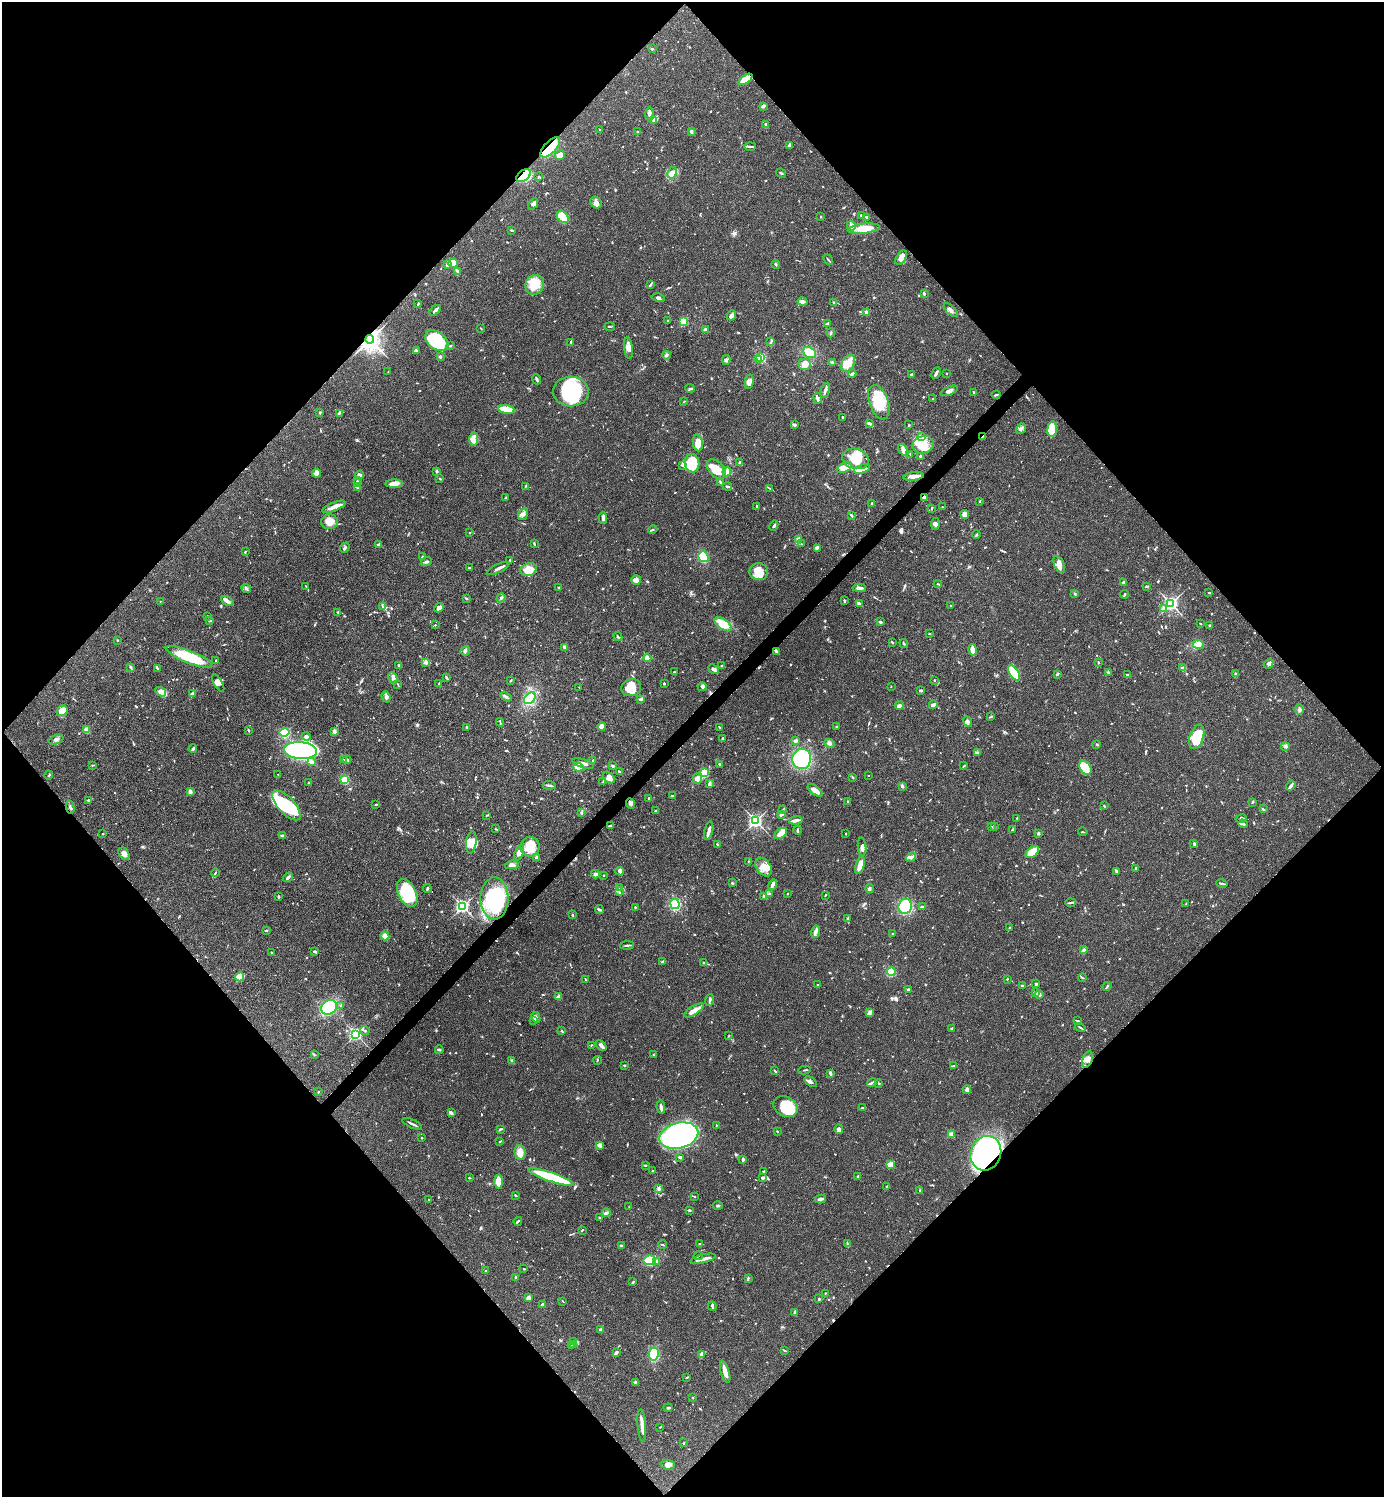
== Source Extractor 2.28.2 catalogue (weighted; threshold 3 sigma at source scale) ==
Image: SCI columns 300-5824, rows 1-5979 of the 5981 x 5982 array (HDU 1 of 3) = the unmasked area's bounding box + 8 px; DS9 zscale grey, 4 x 4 block average (1 PNG px = mean of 4 x 4 image px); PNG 1386 x 1499 px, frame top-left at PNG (2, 2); each listed source drawn as its Kron ellipse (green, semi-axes under 4 px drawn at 4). Shown black and unused: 51% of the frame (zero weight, under 3 of 4 exposures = <1% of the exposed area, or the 3 px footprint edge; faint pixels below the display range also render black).
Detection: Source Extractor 2.28.2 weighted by HDU 2 'WHT'. Background 0.0388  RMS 0.0027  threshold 0.012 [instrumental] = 3 sigma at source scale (4.5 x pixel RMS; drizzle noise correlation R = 1.50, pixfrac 1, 0.05/0.05 arcsec/px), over >= 5 px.
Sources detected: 1085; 2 too faint to see at this stretch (4 x 4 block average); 12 inside a brighter object's white glare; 9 cosmic-ray / hot-pixel residue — neither listed nor drawn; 30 coinciding with a brighter row at this scale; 77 inside a brighter listed object's ellipse — not listed separately; of the other 955, all 500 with FLUX_AUTO >= 1.03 (the completeness limit of this list) listed and drawn (455 fainter detections not listed), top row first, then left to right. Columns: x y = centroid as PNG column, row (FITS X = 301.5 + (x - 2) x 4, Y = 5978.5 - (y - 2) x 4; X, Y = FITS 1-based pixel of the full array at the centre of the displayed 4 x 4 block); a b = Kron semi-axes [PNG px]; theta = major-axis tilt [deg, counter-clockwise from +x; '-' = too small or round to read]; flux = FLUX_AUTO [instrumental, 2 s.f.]
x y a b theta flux
652 49 2 2 - 5.8
745 79 8 3 35 23
763 106 3 2 - 5.5
649 114 7 3 90 4.8
654 120 4 2 - 2.6
766 124 2 2 - 1.2
599 129 2 2 - 1.1
691 131 4 2 - 2.8
638 132 2 2 - 2
789 145 3 2 - 3.8
750 146 6 2 1 2.6
550 147 13 6 46 55
560 155 5 4 - 9.5
672 173 6 4 61 8.6
781 173 5 2 - 2.1
524 175 8 5 35 95
538 177 2 2 - 1.9
596 202 6 5 - 7.5
533 204 6 2 55 4.5
862 215 2 2 - 5.5
821 216 2 2 - 1.1
563 217 7 5 -49 43
867 217 3 2 - 1.7
851 226 5 3 - 7.4
864 229 16 5 6 29
512 230 3 2 - 2.1
901 258 8 4 56 11
828 260 5 2 - 1.7
453 263 5 4 - 20
448 264 2 2 - 27
776 264 4 2 - 1.6
458 271 3 2 - 2.6
535 285 10 9 - 27
650 285 4 2 - 2.7
924 293 3 2 - 2.6
658 298 6 3 -14 3.1
802 302 5 4 - 4.6
834 302 2 2 - 2.1
418 304 3 2 - 1.6
435 310 6 2 44 4.2
951 310 9 3 -44 5.4
867 313 4 3 - 6.3
732 315 5 4 - 4.3
668 321 2 2 - 4.7
684 321 2 2 - 63
828 324 4 2 - 4.3
610 327 5 2 - 1.1
481 328 2 2 - 1.1
705 330 3 2 - 4.8
831 333 4 2 - 2.1
370 339 4 4 - 940
436 341 13 8 -36 95
771 341 2 2 - 1.1
571 343 4 2 - 1.8
450 346 3 2 - 1.6
628 348 11 4 -83 8.7
416 350 3 2 - 2
809 353 7 5 -26 24
666 355 4 3 - 3.1
440 357 2 2 - 12
761 358 2 2 - 150
759 359 2 2 - 14
726 360 5 3 - 2.8
832 362 4 3 - 2.2
848 363 9 6 61 15
805 364 6 5 - 18
388 372 2 2 - 1.2
936 373 6 2 62 5.2
852 374 4 2 - 3.5
946 374 2 2 - 1.3
912 375 2 2 - 14
537 379 5 2 - 3.9
749 382 7 3 80 12
690 388 5 2 - 2.4
825 390 7 2 76 4.5
571 391 18 15 -2 120
949 391 9 3 23 5.5
974 392 2 2 - 1.9
996 395 4 2 - 2.3
818 398 5 2 - 5.1
933 399 2 2 - 2.2
684 402 3 2 - 1.2
879 402 18 9 -71 53
506 409 8 2 -10 55
320 412 2 2 - 8.7
339 413 3 2 - 1.8
843 417 2 2 - 2.1
869 423 4 2 - 4.5
794 425 4 2 - 2.2
909 425 3 2 - 1.3
1021 429 6 3 51 4.1
1052 429 7 5 83 55
921 436 3 2 - 1.5
983 436 3 2 - 1.4
474 439 7 3 -89 6.4
698 443 8 5 -82 14
923 445 11 8 13 23
903 450 6 4 -56 6.3
910 454 4 2 - 1.1
920 457 3 2 - 2
855 459 13 10 -18 45
692 463 9 7 -82 68
739 463 3 2 - 2.3
683 466 3 2 - 1.7
844 468 8 4 28 12
716 469 11 7 -47 35
862 469 8 4 17 11
437 471 3 2 - 1.3
727 472 4 4 - 22
317 473 4 4 - 5.2
359 475 4 3 - 3.7
914 476 10 2 6 15
440 479 3 2 - 1.4
357 481 2 2 - 1.1
720 482 3 2 - 2.2
357 483 3 2 - 1.2
394 484 8 3 0 14
727 486 4 2 - 4.3
357 487 2 2 - 2.4
525 487 3 2 - 1.1
769 488 4 2 - 1.3
924 497 2 2 - 4
505 498 4 2 - 1.4
980 501 3 2 - 1.1
872 504 3 2 - 3
756 506 4 2 - 2.1
334 507 13 3 22 10
942 507 2 2 - 1
932 509 3 2 - 1.3
523 514 6 4 57 6.6
965 514 4 4 - 8
851 515 4 2 - 1.9
603 518 6 3 -86 5.4
329 522 8 7 - 15
935 524 6 4 83 4.8
774 526 5 2 - 3
652 530 5 2 - 1.3
470 533 2 2 - 1.3
976 535 4 2 - 1.6
799 539 4 3 - 3.8
379 544 3 2 - 2.6
534 544 4 2 - 1.4
801 544 3 2 - 1.1
345 548 5 2 - 3
817 548 4 2 - 2.4
245 552 3 2 - 1.1
422 557 3 2 - 2
703 557 5 5 - 31
510 560 2 2 - 1.1
426 562 5 3 - 3.1
1059 564 9 5 -65 11
469 568 2 2 - 1.9
498 568 12 2 26 6.4
529 570 8 6 23 25
759 572 9 8 - 23
636 580 5 4 - 7.5
1123 582 2 2 - 3.2
938 584 4 2 - 1.6
1146 586 3 2 - 1.8
306 587 4 2 - 1.5
246 588 5 2 - 3.4
559 588 3 2 - 3.8
859 588 6 3 -3 5.7
1209 593 2 2 - 1.6
1074 594 2 2 - 1
1124 594 4 2 - 1.6
466 598 3 2 - 1.5
501 598 5 3 - 3.3
160 601 2 2 - 1.3
227 601 7 3 -28 5.5
844 601 3 2 - 2.1
859 604 4 2 - 7.3
1171 604 2 2 - 440
951 606 3 2 - 1.1
383 607 3 3 - 2.3
439 608 5 3 - 7.4
1163 609 4 2 - 3.9
338 612 2 2 - 1.4
208 616 2 2 - 1.3
209 621 3 2 - 1.2
880 622 3 2 - 2.8
723 624 10 5 -34 26
1201 624 3 2 - 1.3
435 625 2 2 - 2.3
1210 626 3 3 - 1.8
929 634 2 2 - 1.3
618 636 5 2 - 1.9
117 640 2 2 - 4.1
892 642 3 2 - 1.5
904 643 4 2 - 1.6
1198 644 5 4 - 6.4
565 647 4 3 - 4.9
973 650 6 3 -77 18
465 651 5 3 - 2.6
776 651 4 2 - 1.9
189 657 25 6 -21 80
647 658 4 3 - 4.9
216 661 3 2 - 2.3
1098 662 3 2 - 1.1
426 663 3 3 - 3.3
1268 664 5 3 - 4.4
398 665 2 2 - 2.7
722 666 2 2 - 2.1
131 667 4 2 - 2
157 668 4 2 - 2.1
1183 668 3 2 - 1.3
714 669 6 3 -39 4.7
674 672 2 2 - 1.3
1108 672 3 2 - 1.8
1014 673 9 4 -57 92
1057 674 3 2 - 2.2
1235 674 4 2 - 1.6
1127 675 3 2 - 1.6
393 678 6 3 -64 3.5
447 678 4 2 - 2.7
511 680 3 2 - 1.2
934 680 2 2 - 1.3
218 683 10 4 -60 7.4
398 684 4 2 - 1.1
439 684 3 2 - 1.3
664 684 2 2 - 3.1
891 686 2 2 - 1.5
579 687 2 2 - 1.8
702 687 4 3 - 2.9
631 688 10 8 15 27
920 691 3 3 - 2
161 692 6 3 -32 16
192 694 4 3 - 2.7
386 697 6 3 -72 5.7
506 697 6 2 -32 3.4
530 698 7 4 46 54
641 699 3 3 - 2.3
900 705 4 3 - 5.7
933 705 4 3 - 7.9
1299 710 5 3 - 4
62 711 6 5 - 18
991 716 3 2 - 1.9
500 722 4 2 - 1.4
968 722 5 3 - 4.2
602 726 4 4 - 11
836 726 3 2 - 1.2
467 727 2 2 - 1.8
720 727 3 2 - 1.4
87 730 2 2 - 54
248 730 3 2 - 1.3
334 731 3 2 - 5.7
284 732 5 4 - 80
306 736 4 3 - 5.4
1197 737 13 7 72 58
723 739 3 2 - 4.4
56 740 7 3 21 3.7
796 741 3 2 - 4.4
829 743 5 3 - 3.7
1097 744 2 2 - 1.2
1285 746 4 3 - 4.2
193 749 4 2 - 3.5
300 750 16 8 -4 600
977 752 3 2 - 2.5
802 759 10 9 - 110
344 760 2 2 - 1.1
347 760 4 2 - 2.7
593 760 2 2 - 1.5
312 762 4 3 - 5.7
583 763 11 3 -18 7.2
719 764 2 2 - 1.9
92 765 3 2 - 1.3
613 766 2 2 - 4.5
964 766 3 2 - 1.3
578 767 5 3 - 36
1085 768 7 5 -54 13
619 772 3 2 - 2.1
704 773 4 3 - 60
278 774 2 2 - 1
49 775 4 2 - 1.7
868 775 2 2 - 1.5
853 777 2 2 - 1.1
609 778 6 4 -44 8.9
697 778 5 4 - 9
345 780 4 3 - 35
603 782 3 2 - 1.4
308 783 2 2 - 1
709 784 4 3 - 3.9
549 785 6 2 -5 4
1291 785 5 2 - 4.9
902 786 3 2 - 2.5
815 791 9 3 -37 15
190 792 4 2 - 9
672 796 3 2 - 1.8
648 798 3 2 - 1.6
89 800 3 2 - 3.4
848 802 2 2 - 1.8
1252 802 4 2 - 1.3
630 803 5 4 - 4
376 804 3 2 - 1.7
286 805 19 8 -48 87
1104 806 2 2 - 1.6
70 807 7 2 -78 2.9
1263 809 3 2 - 1.8
783 810 3 2 - 1.6
655 811 4 2 - 1.4
581 812 3 3 - 2
487 815 3 2 - 1.2
781 815 4 2 - 1.8
1017 818 2 2 - 1.5
1241 819 5 3 - 3.4
796 820 7 3 7 6.1
756 821 3 2 - 360
1243 824 5 2 - 2.7
610 826 4 2 - 2.3
992 826 2 2 - 1.2
995 827 3 2 - 1.3
495 829 4 2 - 1.1
798 830 4 2 - 1.9
1012 830 4 2 - 1.9
709 831 9 2 76 7.7
1083 832 5 2 - 1
781 833 7 4 38 15
1038 833 3 2 - 3
103 834 2 2 - 1.2
846 834 2 2 - 1.3
282 836 3 2 - 3.3
471 842 11 5 83 19
1194 844 4 2 - 2.2
717 845 3 2 - 1.2
530 847 9 9 - 34
862 847 9 3 -85 6.9
1032 852 8 4 39 30
519 853 8 4 67 9.7
124 854 7 4 -51 10
911 857 5 3 - 5.1
537 858 3 2 - 6
748 861 2 2 - 1
512 865 7 4 9 6.7
860 865 9 3 73 18
763 867 10 7 -55 16
1136 868 2 2 - 2.2
620 871 4 4 - 4.1
1116 871 4 2 - 1.9
215 873 4 2 - 1.4
595 874 4 3 - 4.2
604 876 2 2 - 1.8
288 877 5 2 - 4.4
732 883 3 2 - 1.1
1222 883 6 2 -13 2.7
773 884 5 2 - 5.8
427 888 4 2 - 2.5
620 888 3 3 - 3.1
870 888 4 2 - 4.7
619 892 2 2 - 1.2
407 893 15 9 -64 70
769 893 2 2 - 1.4
788 894 2 2 - 1.2
825 895 3 2 - 1.1
764 896 3 2 - 2.1
278 897 3 2 - 1.5
494 898 21 14 89 120
1070 902 5 2 - 1.9
675 904 5 4 - 59
1185 904 2 2 - 1.3
463 906 3 2 - 320
905 906 7 6 - 77
635 907 2 2 - 1.1
922 907 3 2 - 3.9
599 909 4 2 - 3.1
572 915 2 2 - 1.7
848 918 3 2 - 1.7
1009 928 3 2 - 1.3
266 930 3 2 - 1.5
815 932 6 3 70 5.1
893 934 3 2 - 1.1
385 936 4 4 - 13
627 945 7 2 4 3
1083 950 3 3 - 3
314 951 3 2 - 2.4
271 952 2 2 - 1
663 961 4 3 - 2.3
704 962 2 2 - 3.8
891 972 4 4 - 38
240 977 4 3 - 35
1082 978 4 2 - 1.9
585 979 2 2 - 1.1
1007 979 2 2 - 1.3
1036 984 2 2 - 2.8
818 985 2 2 - 1.1
1022 986 2 2 - 2.9
1107 986 5 2 - 1.8
908 990 2 2 - 4.4
1036 993 3 3 - 5
1039 994 4 3 - 4.4
558 996 4 3 - 3.3
710 1000 6 2 85 2.5
341 1005 2 2 - 1.5
329 1007 8 6 32 110
694 1010 11 3 32 12
870 1013 4 4 - 3.8
536 1017 6 3 -61 4
534 1020 2 2 - 1.3
1077 1020 4 2 - 1.8
1080 1027 5 2 - 1.9
952 1028 3 2 - 1.4
365 1031 5 2 - 1.5
562 1031 3 2 - 1.7
356 1034 2 2 - 310
729 1036 2 2 - 1.3
591 1045 2 2 - 1.2
601 1046 6 3 -44 5.3
439 1050 4 2 - 1.8
314 1055 3 2 - 1.3
654 1055 2 2 - 2.4
597 1060 4 2 - 1.3
1087 1060 8 5 68 10
512 1061 3 2 - 3
624 1065 3 2 - 1.4
954 1066 3 2 - 1.6
805 1070 6 2 11 1.9
775 1071 3 2 - 2.3
830 1073 3 2 - 5.1
811 1082 7 3 -37 4.8
872 1083 5 2 - 3.4
879 1083 2 2 - 2.1
967 1090 4 3 - 5.9
318 1092 2 2 - 2.2
661 1107 7 2 -83 6
785 1107 13 10 -28 70
862 1108 3 2 - 2.2
451 1113 2 2 - 1.2
412 1124 10 2 -25 4.2
716 1125 2 2 - 1.2
500 1129 4 2 - 2.2
839 1129 5 3 - 6.6
777 1131 2 2 - 1.1
951 1134 2 2 - 51
679 1136 20 12 14 280
422 1138 2 2 - 1.4
500 1141 4 2 - 1.5
599 1145 3 3 - 7.7
520 1152 7 5 -86 14
986 1153 17 15 68 470
680 1157 4 2 - 2.7
743 1160 4 3 - 2.3
890 1164 4 2 - 26
645 1165 2 2 - 1.8
653 1171 2 2 - 8.1
763 1171 3 2 - 1.4
858 1176 2 2 - 1.3
551 1177 24 4 -19 100
469 1178 3 2 - 2.1
762 1178 3 2 - 3.9
498 1182 7 3 -87 27
887 1186 2 2 - 1.7
658 1188 4 3 - 4.3
920 1191 3 2 - 1
516 1195 2 2 - 2.2
694 1196 3 2 - 1
820 1199 5 3 - 4.3
429 1200 2 2 - 1.5
718 1206 5 2 - 2.1
629 1207 3 2 - 1
689 1210 3 2 - 2.5
606 1213 4 2 - 2.6
599 1218 2 2 - 1.6
518 1221 4 2 - 2
582 1230 2 2 - 1.2
699 1244 2 2 - 1.1
847 1244 2 2 - 1.1
621 1245 3 2 - 2
663 1245 4 2 - 1.8
698 1256 4 2 - 1.1
703 1259 13 3 13 11
650 1260 6 5 - 35
656 1261 3 2 - 1.8
524 1269 2 2 - 1.2
486 1270 2 2 - 2.3
516 1278 3 2 - 1.6
748 1278 3 2 - 1.6
633 1282 2 2 - 1.2
825 1293 2 2 - 1.1
528 1298 4 3 - 6.7
819 1299 2 2 - 3.5
563 1301 3 2 - 1
543 1304 3 2 - 6.7
712 1306 4 2 - 4.3
795 1312 4 2 - 5
600 1330 3 3 - 3.1
573 1342 3 2 - 1.7
571 1345 3 2 - 2.2
574 1345 3 2 - 1.4
785 1350 3 2 - 1.4
616 1352 3 2 - 2
654 1354 7 5 82 43
702 1354 3 3 - 11
725 1372 11 3 -73 14
687 1377 3 2 - 1.2
635 1382 3 2 - 2.1
692 1397 2 2 - 6
668 1408 4 2 - 2
642 1425 16 2 -86 13
660 1427 2 2 - 1.3
683 1443 3 2 - 1
668 1465 7 4 -6 6.7
Overlapping masked pixels (flux is a lower limit): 7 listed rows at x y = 550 147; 524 175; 370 339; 983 436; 924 497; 1087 1060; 986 1153
Diffuse or blended objects may show on this block-average render without a row.